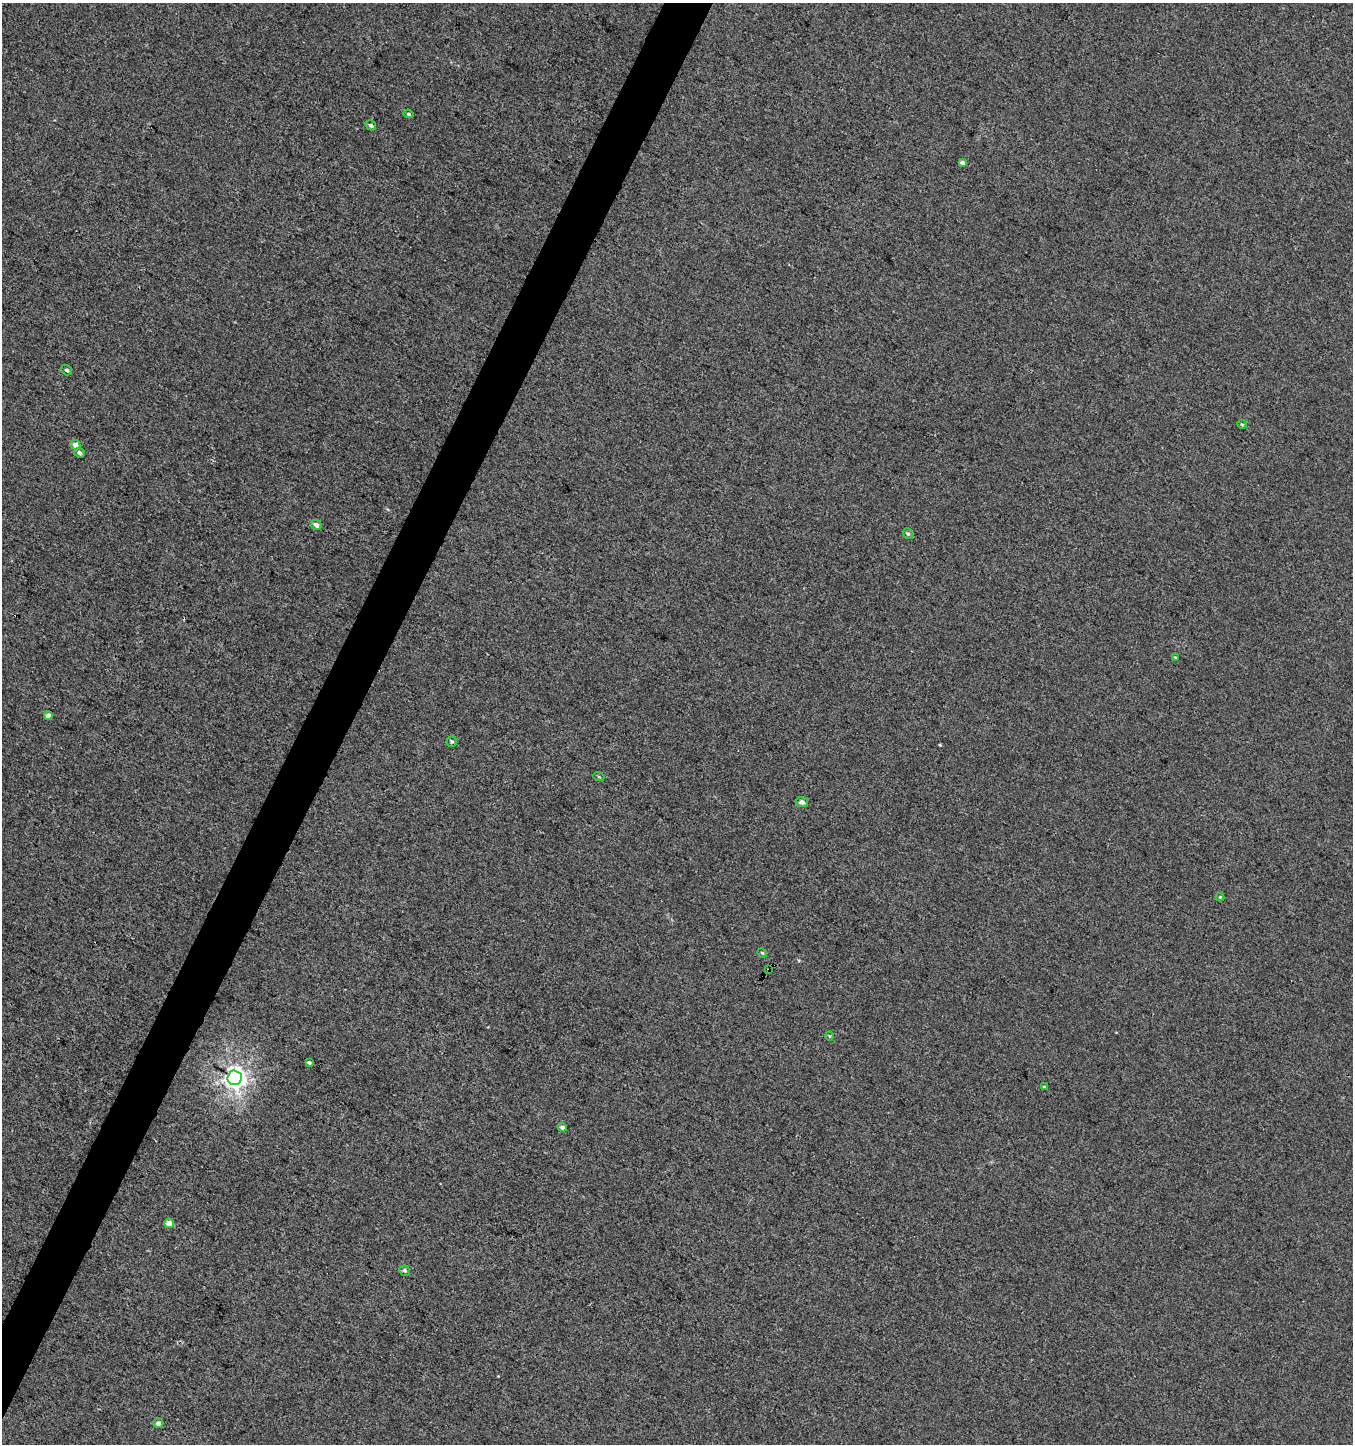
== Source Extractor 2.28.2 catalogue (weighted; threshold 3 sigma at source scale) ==
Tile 7 of 4 x 4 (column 3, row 2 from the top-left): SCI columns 2970-4320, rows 2886-4327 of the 5869 x 5776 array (HDU 1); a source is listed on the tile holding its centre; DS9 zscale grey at full resolution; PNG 1355 x 1446 px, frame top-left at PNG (2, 3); each listed source drawn as its Kron ellipse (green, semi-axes under 4 px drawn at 4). Shown black and unused: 3% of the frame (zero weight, under 3 of 4 exposures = <1% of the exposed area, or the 3 px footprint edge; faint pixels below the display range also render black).
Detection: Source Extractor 2.28.2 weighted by HDU 2 'WHT'; one run over the whole footprint, this tile lists its part. Background 0.00105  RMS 0.0035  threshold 0.0159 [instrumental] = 3 sigma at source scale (4.5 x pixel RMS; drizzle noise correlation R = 1.50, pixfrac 1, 0.0396/0.0396 arcsec/px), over >= 5 px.
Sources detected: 26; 1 cosmic-ray / hot-pixel residue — neither listed nor drawn; the other 25 listed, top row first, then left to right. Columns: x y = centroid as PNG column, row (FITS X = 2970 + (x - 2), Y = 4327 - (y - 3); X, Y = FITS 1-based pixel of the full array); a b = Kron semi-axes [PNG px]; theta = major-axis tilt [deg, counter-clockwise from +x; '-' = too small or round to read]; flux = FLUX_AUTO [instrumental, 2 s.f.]
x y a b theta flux
408 114 5 4 - 0.64
371 125 6 4 -29 0.95
963 163 4 4 - 1.2
67 370 6 4 -34 0.68
1242 424 5 4 - 0.42
75 445 5 5 - 2.3
79 453 5 4 - 0.97
316 525 5 5 - 1.6
908 534 5 4 - 0.62
1175 657 4 4 - 0.37
48 715 4 4 - 2.2
452 741 5 5 - 0.66
599 777 5 3 - 0.3
802 802 6 5 - 1.3
1220 897 4 4 - 0.39
762 953 5 4 - 0.42
769 969 3 3 - 2.4
829 1036 5 3 - 0.31
309 1062 4 3 - 0.7
234 1078 7 7 - 250
1044 1087 4 3 - 0.47
562 1127 4 4 - 1.1
169 1223 5 4 - 2.7
405 1271 5 5 - 0.74
158 1423 5 5 - 1.3
Overlapping masked pixels (flux is a lower limit): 1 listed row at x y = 769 969